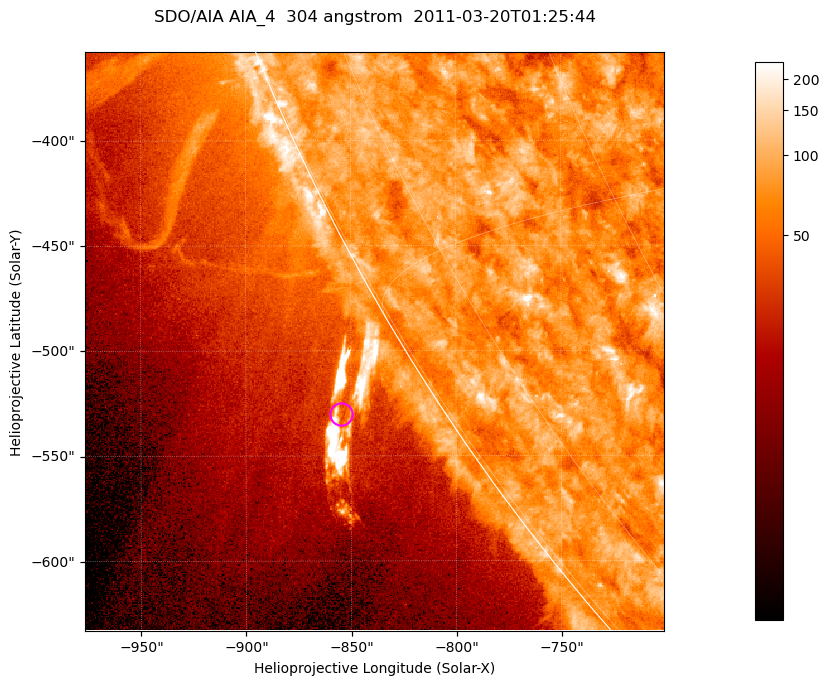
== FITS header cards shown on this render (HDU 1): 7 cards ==
TELESCOP= 'SDO/AIA '           / For AIA: SDO/AIA
INSTRUME= 'AIA_4   '           / For AIA: AIA_ATA1, AIA_ATA2, AIA_ATA3 or AIA_AT
WAVELNTH=                  304 / [angstrom] Wavelength
WAVEUNIT= 'angstrom'           / Wavelength unit: angstrom
DATE-OBS= '2011-03-20T01:25:44.123' / [ISO] Date when observation started; ISO 8
CTYPE1  = 'HPLN-TAN'           / CTYPE1; Typically HPLN
CTYPE2  = 'HPLT-TAN'           / CTYPE2; Typically HPLT

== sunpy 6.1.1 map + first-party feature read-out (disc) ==
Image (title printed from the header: SDO/AIA AIA_4  304 angstrom  2011-03-20T01:25:44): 459 x 459 px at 0.6 arcsec/px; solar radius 964 arcsec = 1606 px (partial field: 1.1% of the solar disc is inside the frame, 44% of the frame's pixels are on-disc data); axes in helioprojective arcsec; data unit not stated in the header (colour bar unlabelled)
Orientation: roll -0.132 deg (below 1 deg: not rotated)
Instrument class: DISC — disc imager (sunpy class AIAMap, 304 A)
Bright regions (active regions / flare kernels): reference = the on-disc median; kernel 5 px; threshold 5 sigma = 99.6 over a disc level ~75.4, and >= 1.15x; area >= 210 px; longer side >= 6 px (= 3.6 arcsec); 0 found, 0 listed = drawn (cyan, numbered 1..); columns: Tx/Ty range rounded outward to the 2 arcsec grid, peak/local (2 s.f.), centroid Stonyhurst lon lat
Off-limb structures (1.02-1.3 R_sun): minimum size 105 px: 6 found; the strongest spans PA ~120..125 deg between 1.02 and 1.07 R_sun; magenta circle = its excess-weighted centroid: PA ~120 deg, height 1.04 R_sun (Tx ~-854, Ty ~-530 arcsec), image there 1.6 x the reference